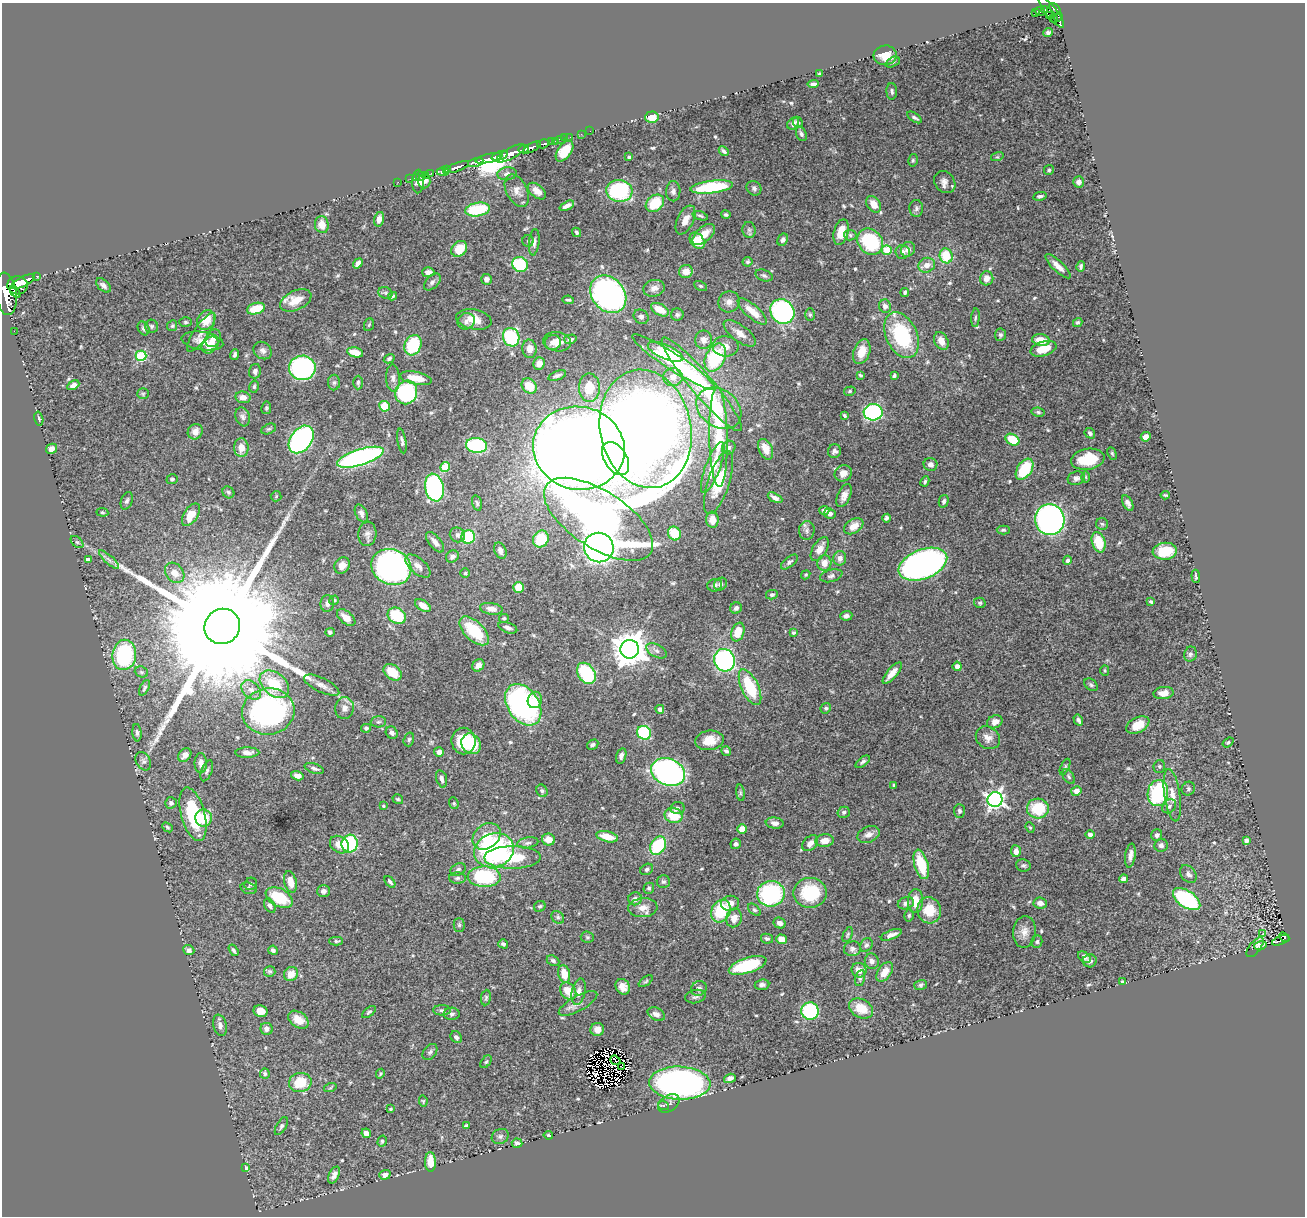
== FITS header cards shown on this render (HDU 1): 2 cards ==
NAXIS1  =                 1303
NAXIS2  =                 1214

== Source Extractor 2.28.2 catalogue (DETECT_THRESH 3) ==
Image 1303 x 1214 px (HDU 1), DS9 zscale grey, 1 PNG px = 1 image px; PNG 1307 x 1218 px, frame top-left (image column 1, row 1214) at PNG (2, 3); each listed source drawn as its Kron ellipse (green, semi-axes under 4 px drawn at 4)
Background 0.519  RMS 0.023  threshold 0.0698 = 3 sigma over >= 5 px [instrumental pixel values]
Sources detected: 576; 9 with non-positive FLUX_AUTO (blend fragments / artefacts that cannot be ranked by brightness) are neither listed nor drawn; of the other 567, the 500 brightest by FLUX_AUTO listed and drawn (67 fainter detections omitted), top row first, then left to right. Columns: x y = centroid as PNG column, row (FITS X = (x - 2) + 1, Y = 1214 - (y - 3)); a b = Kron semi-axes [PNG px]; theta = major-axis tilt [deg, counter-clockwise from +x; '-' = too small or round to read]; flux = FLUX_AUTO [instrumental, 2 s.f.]
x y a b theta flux
1055 9 7 4 -47 400
1045 10 3 3 - 67
1040 11 5 3 - 87
1051 11 20 5 -52 350
1035 13 4 3 - 45
1050 16 4 2 - 50
1058 17 5 3 - 42
1053 18 4 3 - 43
1048 32 5 3 - 3.6
885 55 11 10 - 31
893 62 7 4 27 3.2
820 73 4 3 - 2.3
813 84 6 3 5 4.2
892 91 8 5 -89 4.3
652 117 6 6 - 36
914 117 8 4 -33 4.5
798 122 6 4 -62 2.7
793 124 6 5 - 6.8
590 131 2 2 - 3.3
581 134 2 2 - 8
801 134 7 5 -69 4.1
570 137 2 2 - 7.5
565 138 2 2 - 5
560 139 4 3 - 35
551 142 3 3 - 55
556 142 2 2 - 12
543 144 6 3 16 150
532 147 10 4 28 790
523 149 5 3 - 200
565 151 12 7 54 38
724 151 6 4 -50 3.5
511 153 16 5 29 1500
500 156 8 3 20 480
629 157 4 4 - 2.1
997 157 6 4 17 2
489 158 14 4 14 3200
913 160 6 5 - 2.7
476 162 8 4 16 150
457 167 13 4 20 940
446 169 4 3 - 300
1049 170 5 5 - 3
443 172 6 4 0 600
431 173 2 2 - 13
507 174 9 6 7 5.6
426 175 2 2 - 8.4
421 176 5 2 - 17
416 177 3 2 - 13
410 179 2 2 - 7
418 181 12 6 89 11
424 181 7 6 - 8.9
398 182 2 2 - 11
945 182 12 9 -50 9.5
1079 182 5 5 - 8.3
712 187 21 6 7 120
754 188 8 7 - 4.5
517 191 17 10 -63 12
537 191 10 6 -39 10
619 191 13 11 -6 160
673 191 10 7 90 6.3
1040 196 7 4 11 3.9
655 203 10 7 40 55
874 204 9 6 -55 19
567 206 8 4 25 6
916 208 8 7 - 4.3
478 209 13 6 10 83
726 215 5 4 - 2.8
700 216 8 4 -18 2.8
379 219 7 5 75 9.1
685 220 15 8 64 15
322 225 8 7 - 16
749 230 8 6 -89 4.3
576 232 5 4 - 3
841 232 13 7 76 29
704 234 13 7 42 25
850 235 6 5 - 3
783 240 6 5 - 4.6
528 241 5 5 - 2.4
697 241 9 6 -52 26
534 242 13 5 84 6.3
870 242 14 11 -46 110
459 249 9 7 46 32
908 249 8 6 49 7.2
886 250 5 5 - 53
903 252 7 7 - 6.3
946 256 7 6 - 48
748 262 5 5 - 3.2
358 263 5 4 - 7.6
520 264 8 7 - 100
927 265 8 7 - 12
1058 266 16 5 -44 12
1081 266 5 3 - 3.4
686 271 7 6 - 17
428 272 6 5 - 6.6
764 275 9 5 -20 3.9
37 276 3 3 - 80
987 278 7 6 - 11
486 279 5 5 - 5.6
23 282 13 5 28 1500
432 282 10 6 47 4.8
17 285 10 9 - 2000
103 285 9 5 -43 5.3
700 286 7 4 -26 2.4
654 288 11 8 14 9.8
15 292 7 3 -53 410
905 292 4 4 - 3
385 293 7 5 -21 3.5
6 294 21 10 -83 3500
608 294 20 16 -50 480
392 296 4 4 - 2.7
296 300 17 9 25 28
568 300 6 3 -10 2.5
729 302 11 10 - 10
885 306 6 6 - 8
256 309 9 5 16 37
660 310 9 5 -28 22
752 311 18 6 -41 27
782 311 13 11 -49 240
677 315 6 6 - 3.5
810 315 6 5 - 2.4
641 317 8 6 -41 4.5
975 318 9 3 85 2.9
474 319 18 10 -11 22
206 320 10 8 58 25
466 321 9 8 - 7.6
186 322 6 5 - 2.6
1078 322 5 4 - 2.5
369 325 6 5 - 2.2
151 326 6 6 - 3.2
172 326 5 5 - 2.4
143 328 7 5 -59 3.6
14 331 2 2 - 7.6
201 332 23 7 56 13
740 333 19 8 -37 16
901 335 24 15 -65 130
1000 335 6 5 - 3.3
511 337 9 8 - 130
213 338 9 7 61 10
570 339 6 4 14 6.6
704 340 9 8 - 11
1041 340 9 6 -8 23
202 341 21 9 -9 16
941 341 9 6 -62 13
553 342 8 7 - 7.3
557 342 14 9 -7 14
210 345 9 7 45 21
413 345 10 8 64 73
725 346 13 10 -3 13
529 349 9 7 -86 10
1043 349 13 7 18 30
263 351 10 8 -39 6.8
355 352 8 5 -13 26
665 352 19 7 -23 55
862 352 13 8 69 25
235 355 6 4 78 3.6
141 356 5 5 - 130
715 358 15 9 64 120
389 359 5 4 - 3.5
673 362 49 8 -33 120
539 364 6 5 - 10
302 368 13 12 - 270
255 371 7 6 - 5.4
557 375 9 4 20 4.3
860 375 4 3 - 2.2
894 376 4 3 - 3.2
673 377 9 9 - 14
393 378 13 7 -87 7.7
416 378 16 6 -11 27
334 382 8 6 89 3.8
358 383 7 4 88 3.1
702 384 60 11 -50 160
73 385 6 4 28 6.5
529 386 8 6 -43 32
254 387 6 4 76 2.5
589 388 14 10 -87 34
850 391 6 4 16 2.2
406 392 12 10 62 140
143 394 5 5 - 2.5
243 397 7 6 - 11
384 406 5 5 - 38
266 408 6 5 - 2.3
719 408 24 18 -35 48
873 412 9 8 - 260
1038 412 6 4 -10 3.2
844 415 4 3 - 2
243 417 9 7 -71 6
39 419 7 3 -76 3.3
269 429 7 5 26 2.7
646 429 59 45 -79 3800
195 432 8 7 - 11
1090 433 6 4 -48 4.3
718 437 49 9 -89 89
1146 437 5 4 - 10
301 439 15 10 52 380
1012 440 7 5 -30 47
402 441 12 4 -80 4.5
477 445 10 7 -8 140
241 448 9 7 89 15
579 448 46 41 -12 4500
729 448 7 6 - 4.1
51 449 6 5 - 9
766 449 11 6 -65 18
834 451 7 6 - 5.7
1112 453 6 4 -63 2.1
360 457 24 8 18 430
616 459 18 11 -58 280
1088 459 17 10 10 60
930 464 7 6 - 6.4
445 467 5 4 - 45
713 468 27 7 69 34
1025 469 12 7 56 66
843 473 9 8 - 13
1086 477 6 4 -89 2
1076 478 9 6 16 6.3
172 479 6 5 - 2.9
925 481 5 4 - 2.7
719 482 33 11 72 48
434 488 14 9 -78 260
228 492 6 5 - 2.9
1165 495 5 2 - 2.2
276 496 5 5 - 2
844 496 12 6 68 9.2
775 498 8 4 -27 7.3
127 501 9 5 70 4.2
944 501 6 5 - 4
477 503 8 4 -74 2.9
1128 503 8 4 -62 5.5
824 510 5 4 - 5.6
102 512 6 4 -7 2.1
361 513 9 5 -63 6.2
830 514 6 5 - 6.5
191 515 13 7 57 30
886 518 4 4 - 3.7
598 519 62 28 -33 960
712 520 8 6 -86 16
1050 520 15 14 - 460
1102 524 6 6 - 3.2
854 526 10 7 33 16
807 530 9 7 84 6.3
1003 530 6 4 0 2.5
674 533 7 6 - 36
367 534 12 9 87 7.6
457 535 8 7 - 6
468 537 7 6 - 98
541 539 9 7 58 54
77 542 7 4 -43 3
435 542 12 6 -50 8.8
1099 542 10 6 -74 43
599 548 15 14 - 710
820 549 13 7 60 16
500 550 8 6 -68 7.7
1165 551 12 8 6 35
452 556 7 5 40 5.6
840 558 7 6 - 8.1
88 560 4 4 - 8.1
109 560 13 3 -41 5.1
1067 560 5 4 - 4.2
789 562 10 5 39 4.3
824 563 8 7 - 16
923 564 25 14 21 820
342 565 8 7 - 11
418 566 15 7 -41 11
391 567 20 17 -25 660
175 573 11 8 -49 17
465 573 5 4 - 2.1
806 575 5 4 - 2
831 576 11 6 15 5.4
1196 576 6 2 -84 2.6
721 584 7 6 - 4.9
715 585 7 6 - 4.7
519 587 5 5 - 31
772 595 6 4 13 3.5
334 600 5 4 - 2.2
1151 602 4 3 - 2.5
980 603 6 5 - 3
327 604 8 6 88 5.8
423 606 9 5 -33 13
736 608 6 5 - 4.6
491 609 11 5 -8 10
397 616 10 7 -31 73
846 616 6 4 5 5.6
346 617 11 6 -38 15
504 618 5 4 - 2.3
222 626 18 17 - 120000
508 628 10 5 -19 5.5
474 631 18 9 -44 66
330 632 5 4 - 3
738 632 10 6 69 28
793 633 4 4 - 3.1
630 649 9 9 - 3100
656 651 11 6 -28 6.7
1190 654 7 6 - 4.3
124 655 15 12 81 130
724 660 11 10 - 280
478 665 6 5 - 10
957 666 4 4 - 8.4
1105 671 5 4 - 2.4
141 672 7 5 -22 2.7
393 672 10 7 -38 33
586 673 11 8 -55 130
892 673 13 5 50 17
274 684 17 11 -41 55
322 685 19 7 -26 11
1091 685 7 5 -38 3.4
750 687 19 8 -65 79
145 688 8 4 63 3.1
251 690 11 8 -44 10
1164 693 10 6 5 13
535 700 8 7 - 16
523 705 23 15 -56 350
344 708 11 9 82 9.4
826 708 5 5 - 2.9
660 709 4 4 - 7.5
268 711 26 23 8 410
1078 720 6 4 -59 4.2
378 722 7 5 1 3.8
995 722 8 6 26 9.8
1138 725 12 7 27 26
366 728 5 4 - 4
137 733 8 4 -85 3.7
392 733 6 5 - 5.8
644 733 7 6 - 120
988 738 13 10 -34 11
409 739 7 5 74 3
710 740 14 9 9 24
463 741 13 12 - 49
1228 742 6 4 37 2.5
471 744 10 9 - 82
593 745 6 4 30 3.2
726 751 5 4 - 4.3
439 752 5 4 - 8.2
247 753 12 5 1 8.1
185 755 7 5 49 11
621 756 8 5 75 5
143 761 10 7 -59 5.9
863 762 8 4 38 4
201 763 10 6 -89 10
1159 766 6 6 - 2.9
1065 767 9 3 64 2.5
314 768 10 4 -19 5
207 771 11 5 69 4.3
668 772 17 13 -21 390
297 776 6 4 -16 8.9
1069 777 8 5 -55 3.2
441 779 9 5 -73 5.4
894 785 3 3 - 2.4
1188 789 7 6 - 3.2
542 791 6 5 - 3.6
1076 791 5 4 - 12
740 793 8 4 -82 3.4
1158 793 13 10 81 130
1172 795 26 8 -81 18
398 799 5 4 - 2.5
995 800 7 7 - 600
171 803 6 5 - 3.8
454 803 6 4 -70 2.3
383 806 3 3 - 2
1169 806 8 6 47 4.3
677 808 7 6 - 4
1038 808 11 10 - 67
959 811 7 5 -88 3.3
844 812 6 5 - 4.2
193 814 27 12 -75 100
673 815 9 7 -19 43
204 818 8 8 - 36
775 823 9 5 -7 7.1
168 827 6 4 -40 2.2
1030 827 5 4 - 2
742 829 5 4 - 17
868 834 11 8 22 9.4
1090 835 4 4 - 9.3
1157 835 5 5 - 4.8
487 836 15 12 37 31
607 837 11 5 -14 26
548 840 6 6 - 16
1246 840 4 4 - 5.8
825 841 9 6 6 13
528 843 11 5 10 5.2
810 843 9 6 47 10
350 844 9 8 - 110
736 844 5 5 - 4.3
339 845 10 8 -35 16
1161 845 7 6 - 4.6
658 846 9 7 56 97
494 850 20 17 19 270
1016 851 6 5 - 8.7
1130 856 12 5 82 8
513 857 28 11 0 64
921 864 15 6 -74 58
1023 866 7 6 - 3.4
647 869 7 5 32 3.6
458 870 8 6 30 4.5
1188 874 10 7 -51 6
484 877 16 10 -2 120
457 878 8 5 2 3.7
1123 879 4 4 - 5.3
290 882 11 6 -75 18
390 882 6 4 -50 3.6
663 882 6 6 - 3.2
250 884 6 6 - 5.2
249 888 8 5 -16 4
649 888 5 5 - 3.1
323 891 6 6 - 5.8
810 893 17 15 0 82
771 894 14 13 - 180
279 898 14 9 -28 60
635 899 7 6 - 7.1
1187 899 15 8 -34 190
916 901 12 7 87 23
730 903 9 7 7 13
906 903 8 6 17 5.7
1040 903 6 5 - 10
270 906 8 5 -60 5.4
540 906 6 5 - 3.3
643 908 15 9 5 14
754 910 7 4 -43 2.9
929 910 13 11 -74 40
721 911 12 9 62 70
909 915 6 4 76 2.8
558 917 7 5 -44 3.5
734 918 9 7 77 15
779 923 6 5 - 7.2
459 925 7 5 -89 2.8
1024 932 16 11 83 14
1263 934 3 3 - 3.1
848 935 8 4 66 2.4
891 935 11 4 21 8
587 937 6 5 - 2.6
1284 937 6 3 -43 88
767 939 6 5 - 3.7
781 939 5 4 - 15
1281 940 9 3 22 170
336 941 7 4 -1 2.8
1037 942 6 5 - 3.4
503 944 5 4 - 3.8
866 945 7 6 - 3.9
1260 945 6 4 12 2.1
1255 947 12 5 52 4.4
852 949 8 7 - 5.2
189 950 6 5 - 5.2
233 950 6 3 -58 2.9
273 950 5 4 - 4.5
1084 957 7 4 -36 5.1
553 961 6 5 - 3.9
872 961 8 7 - 6.1
1090 961 7 6 - 4.8
748 965 20 7 18 81
859 970 7 7 - 15
270 971 6 5 - 2.7
885 972 11 6 55 20
291 974 7 6 - 19
564 974 9 6 -75 23
860 978 8 5 76 3.2
646 981 8 4 36 2.6
1122 982 3 3 - 2.1
762 985 7 5 6 4.6
920 985 6 5 - 2.9
623 987 8 7 - 12
699 989 8 7 - 5.2
568 991 9 7 -53 24
579 992 13 6 78 11
695 997 10 6 12 4.6
486 998 8 5 82 3
578 1003 21 7 29 11
861 1008 13 9 -27 31
442 1010 9 5 -1 4.1
261 1011 7 6 - 15
810 1011 9 8 - 150
369 1012 8 4 36 2.7
452 1014 8 6 2 4.7
656 1014 9 6 -27 8.8
298 1020 11 7 -36 23
220 1025 11 6 -77 7.5
267 1029 6 6 - 7.9
597 1030 7 6 - 11
456 1037 6 5 - 5.4
430 1052 9 6 51 3.9
615 1060 5 2 - 2.1
486 1062 7 4 53 2.5
622 1067 4 2 - 2.2
265 1074 5 5 - 3.1
380 1074 5 4 - 2.1
730 1078 6 4 19 5.5
300 1082 11 9 14 43
680 1083 30 16 -2 610
330 1088 6 4 18 2.2
423 1101 5 4 - 2
669 1103 12 7 35 6.7
664 1105 6 3 -17 2.1
390 1109 4 3 - 2.1
281 1126 10 5 60 3.7
466 1126 4 3 - 2.4
366 1133 5 4 - 9.3
548 1135 5 3 - 2.6
500 1136 9 7 28 4.8
382 1141 5 4 - 2.9
517 1143 5 4 - 5
430 1162 10 5 -89 16
246 1168 4 3 - 3
334 1175 9 5 64 7.2
385 1175 5 4 - 6.1
At the frame edge (FLAGS 8, measured only in part): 1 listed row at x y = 6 294
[67 fainter detections neither listed nor drawn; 9 non-positive-flux detections neither listed nor drawn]